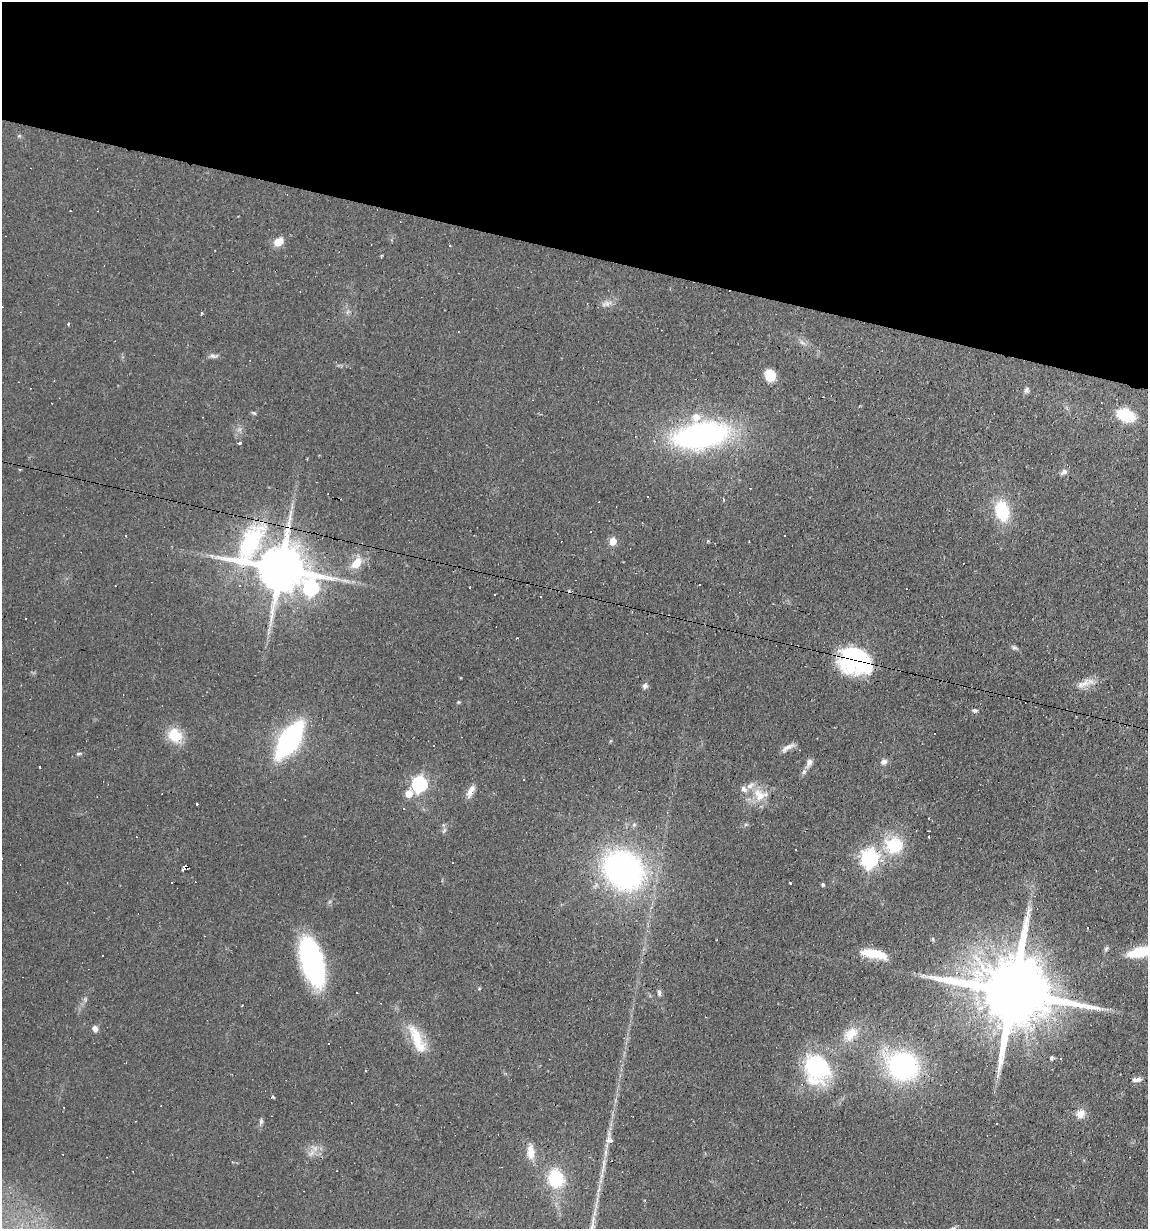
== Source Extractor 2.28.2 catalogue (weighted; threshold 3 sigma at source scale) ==
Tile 2 of 4 x 4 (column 2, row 1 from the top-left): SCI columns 1262-2407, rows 3683-4909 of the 4932 x 4909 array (HDU 1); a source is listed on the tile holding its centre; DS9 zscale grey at full resolution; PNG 1150 x 1231 px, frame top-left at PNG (2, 2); no overlay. Shown black and unused: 21% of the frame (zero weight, under 2 of 3 exposures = <1% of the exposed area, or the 3 px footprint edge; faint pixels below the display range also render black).
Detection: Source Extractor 2.28.2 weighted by HDU 2 'WHT'; one run over the whole footprint, this tile lists its part. Background 0.0966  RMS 0.0058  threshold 0.0259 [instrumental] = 3 sigma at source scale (4.5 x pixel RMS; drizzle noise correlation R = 1.50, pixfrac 1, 0.05/0.05 arcsec/px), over >= 5 px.
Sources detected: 115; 1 too faint to see at this stretch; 29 cosmic-ray / hot-pixel residue — not listed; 5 inside a brighter listed object's ellipse — not listed separately; the other 80 listed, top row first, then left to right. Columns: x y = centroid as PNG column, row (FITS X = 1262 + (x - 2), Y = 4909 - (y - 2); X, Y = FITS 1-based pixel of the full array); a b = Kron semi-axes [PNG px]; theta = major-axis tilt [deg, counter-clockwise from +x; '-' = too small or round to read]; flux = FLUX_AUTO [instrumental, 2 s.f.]
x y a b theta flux
19 136 6 3 18 0.69
278 242 12 9 34 6.7
607 303 16 7 12 3.4
202 313 3 3 - 10
68 324 4 3 - 0.81
802 343 11 4 -32 2
214 356 13 6 -7 2.2
770 375 11 10 - 12
1026 390 9 6 71 1.8
254 413 7 4 -27 0.9
1126 415 13 9 -19 31
239 429 7 4 -72 1.4
701 435 39 20 8 200
240 443 3 3 - 3.9
19 470 3 3 - 1.1
1064 472 10 6 34 2.2
647 496 3 3 - 5.7
723 499 4 2 - 0.72
1002 511 16 11 -78 36
591 531 3 2 - 0.7
126 536 3 2 - 0.38
784 536 2 2 - 0.48
613 541 5 5 - 14
356 563 18 11 52 9.2
281 568 20 13 -27 3600
311 588 10 8 51 110
1014 648 9 6 -25 1.4
854 658 33 28 -21 61
1084 683 27 9 12 6.3
645 686 7 7 - 1.8
458 702 5 4 - 0.68
975 710 7 5 -8 1.3
934 733 3 3 - 1.2
175 735 20 15 -43 15
289 740 30 12 56 140
788 747 18 6 30 3.4
79 754 8 4 10 1.1
884 762 8 7 - 2.3
809 763 12 6 67 2.9
419 784 7 6 - 140
470 791 17 7 63 4.4
409 794 6 5 - 10
759 796 18 14 -20 11
197 804 3 3 - 1.2
746 824 6 4 0 0.92
444 831 9 3 56 1.1
929 837 3 2 - 0.41
894 845 26 25 - 25
796 850 2 2 - 0.48
870 859 7 7 - 260
185 867 6 4 29 4.2
624 870 40 33 -41 180
790 883 3 3 - 4.1
823 885 4 4 - 1.1
1088 927 3 3 - 4.1
933 939 5 4 - 0.75
1106 948 8 5 50 1.1
1140 952 29 10 12 20
874 954 28 9 -12 14
312 962 49 20 -74 100
956 973 3 3 - 21
1011 991 31 17 -15 10000
659 993 8 5 86 1.6
95 1029 8 7 - 2.5
850 1034 23 14 44 13
417 1039 46 14 -65 20
329 1043 3 3 - 5.3
1051 1058 7 3 79 1
903 1066 25 21 -25 110
817 1068 36 29 -73 59
366 1071 3 2 - 0.53
1137 1080 11 5 8 2.8
273 1097 4 3 - 0.91
1081 1114 10 9 - 5.8
261 1121 10 5 77 1.5
610 1140 5 4 - 3.6
314 1148 14 8 -35 4.4
531 1152 17 9 -87 8.2
603 1164 15 5 90 3.3
556 1178 18 16 -70 29
Overlapping masked pixels (flux is a lower limit): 4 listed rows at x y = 281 568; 854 658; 185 867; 1011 991
Isophote crosses this tile's border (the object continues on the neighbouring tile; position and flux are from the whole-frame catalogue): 1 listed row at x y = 1140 952